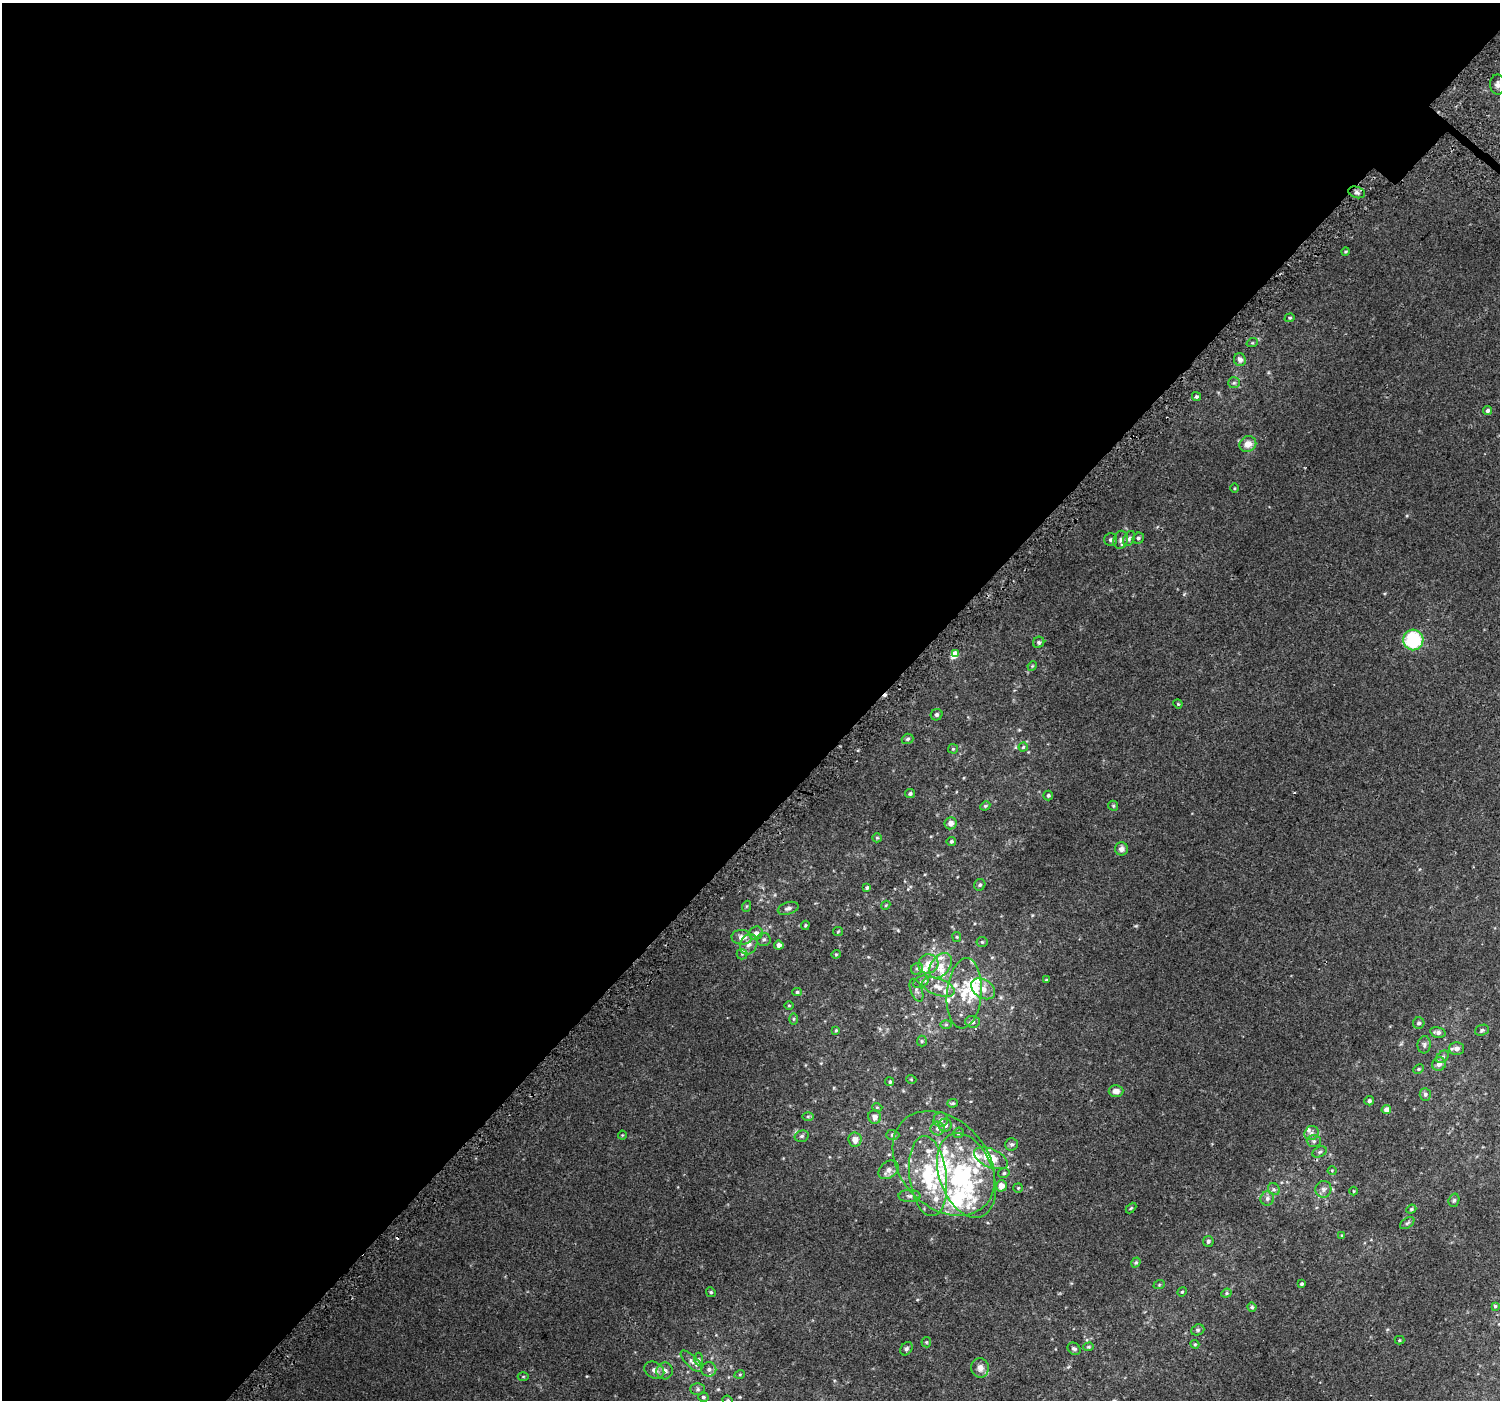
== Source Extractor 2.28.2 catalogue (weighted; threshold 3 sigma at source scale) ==
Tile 5 of 4 x 4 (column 1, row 2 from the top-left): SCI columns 51-1548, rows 3094-4491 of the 6103 x 6117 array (HDU 1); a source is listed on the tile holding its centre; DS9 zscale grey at full resolution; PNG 1502 x 1402 px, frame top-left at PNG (2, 3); each listed source drawn as its Kron ellipse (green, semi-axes under 4 px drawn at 4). Shown black and unused: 58% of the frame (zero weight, under 2 of 3 exposures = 3% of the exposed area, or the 3 px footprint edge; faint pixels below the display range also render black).
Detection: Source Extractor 2.28.2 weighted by HDU 2 'WHT'; one run over the whole footprint, this tile lists its part. Background 0.017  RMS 0.0079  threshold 0.0354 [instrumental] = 3 sigma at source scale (4.5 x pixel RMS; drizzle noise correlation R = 1.50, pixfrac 1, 0.0396/0.0396 arcsec/px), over >= 5 px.
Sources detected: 172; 2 inside a brighter object's white glare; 3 cosmic-ray / hot-pixel residue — neither listed nor drawn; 27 inside a brighter listed object's ellipse — not listed separately; the other 140 listed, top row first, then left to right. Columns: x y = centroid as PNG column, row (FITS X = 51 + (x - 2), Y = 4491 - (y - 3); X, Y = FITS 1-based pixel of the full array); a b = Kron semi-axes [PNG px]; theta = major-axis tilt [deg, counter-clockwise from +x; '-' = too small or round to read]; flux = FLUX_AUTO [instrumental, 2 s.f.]
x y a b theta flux
1498 84 10 7 -89 2.8
1357 192 8 5 -19 2.1
1346 252 4 4 - 0.91
1290 318 5 4 - 0.83
1252 343 6 3 18 0.73
1240 360 6 6 - 3
1234 383 6 5 - 1.3
1196 397 4 4 - 1.2
1487 411 4 4 - 1.7
1248 444 8 7 - 6.4
1234 488 4 3 - 0.62
1138 538 6 5 - 1.4
1129 539 8 5 63 1.7
1111 540 6 6 - 1.5
1121 540 9 7 75 2.5
1413 640 10 10 - 45
1039 642 6 5 - 1.4
955 654 4 3 - 63
1032 666 5 4 - 0.73
1178 704 4 3 - 0.64
937 715 6 5 - 1.5
908 739 6 5 - 1.4
1023 747 4 4 - 0.96
953 749 5 5 - 0.86
910 794 5 4 - 1.4
1048 795 5 4 - 1.2
985 806 5 4 - 0.92
1113 806 5 4 - 0.9
950 823 6 6 - 4.4
877 838 5 4 - 0.77
951 841 4 4 - 1.2
1121 849 6 6 - 2.9
980 885 6 5 - 1.3
867 888 3 3 - 1.2
886 905 5 3 - 0.69
747 906 5 3 - 0.68
788 908 11 6 17 2.3
805 925 5 3 - 0.8
838 932 5 4 - 0.75
756 933 7 6 - 3.1
742 937 10 7 -3 4.9
957 937 5 4 - 0.8
764 939 7 6 - 1.7
982 942 5 5 - 0.94
749 944 10 8 65 4.5
779 945 4 4 - 2.9
742 954 5 5 - 1.3
836 954 4 4 - 0.74
928 964 10 9 - 8.9
940 966 14 9 53 7.8
917 969 6 5 - 1.4
1046 980 4 3 - 0.6
921 982 8 5 28 1.8
938 987 17 8 -20 7.3
983 989 13 9 -35 6.1
916 990 12 6 -70 2.1
797 992 5 4 - 1.1
964 993 35 17 85 21
789 1005 4 3 - 0.55
793 1019 5 3 - 0.75
972 1022 7 6 - 2.2
1419 1023 6 5 - 1.6
946 1025 6 4 1 0.9
836 1030 4 4 - 0.81
1482 1030 7 5 21 1.3
1438 1032 8 5 -13 2.6
922 1041 5 5 - 0.93
1424 1045 9 6 84 2
1457 1048 7 6 - 3.7
1443 1057 7 5 43 1.4
1439 1064 7 6 - 3.4
1418 1069 6 4 27 1.1
911 1079 5 3 - 0.59
890 1082 4 4 - 1
1116 1091 7 6 - 4
1425 1094 6 5 - 1.7
1369 1101 5 4 - 1.5
952 1103 5 4 - 0.91
877 1107 5 3 - 0.58
1386 1110 5 4 - 4.5
808 1116 6 4 1 0.93
875 1117 7 6 - 3.3
941 1120 7 7 - 2.3
945 1125 6 6 - 3
937 1129 7 7 - 2.2
958 1133 5 5 - 1.2
1311 1133 7 6 - 2.5
622 1135 4 4 - 0.65
893 1135 6 5 - 1.3
802 1136 7 5 15 1.5
855 1140 7 6 - 5.1
1314 1141 7 6 - 1.7
1012 1144 6 6 - 1.6
1319 1152 7 5 26 1.3
991 1158 18 9 -24 16
944 1163 59 43 -48 92
889 1170 11 8 37 3.9
1332 1171 4 4 - 0.7
1004 1173 6 4 15 1.1
966 1175 44 27 -70 62
928 1176 40 18 -83 42
1001 1186 5 5 - 6.8
1018 1188 5 5 - 0.82
1274 1189 6 5 - 1.4
1323 1189 8 8 - 2.7
1353 1191 4 3 - 0.56
910 1196 11 6 0 2.5
1267 1199 7 7 - 2.2
1454 1200 7 5 73 1.4
1131 1208 6 3 45 0.74
1411 1209 5 4 - 0.93
1407 1223 8 5 35 1.5
1342 1235 4 3 - 0.59
1208 1241 5 5 - 1.5
1136 1262 5 4 - 1.1
1301 1284 3 3 - 0.96
1159 1285 6 3 19 0.7
711 1292 5 4 - 0.9
1182 1292 5 4 - 0.84
1226 1293 5 4 - 0.89
1495 1306 4 4 - 1
1252 1307 4 4 - 1.1
1198 1330 7 5 21 1.3
1399 1340 5 4 - 0.78
926 1342 5 5 - 0.87
1195 1344 4 4 - 0.82
1089 1347 5 4 - 0.78
906 1349 7 5 56 1.6
1074 1349 7 5 -37 1.9
699 1359 6 4 90 1.1
691 1361 14 5 -45 3.3
980 1368 9 9 - 4.6
709 1369 7 7 - 2.6
654 1370 10 8 -28 3.4
665 1371 8 8 - 3.4
740 1374 5 3 - 0.67
523 1376 5 3 - 0.67
698 1389 7 6 - 1.5
703 1397 5 4 - 1.1
728 1400 5 4 - 0.98
Isophote crosses this tile's border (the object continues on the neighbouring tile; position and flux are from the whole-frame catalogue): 2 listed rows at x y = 1498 84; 728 1400